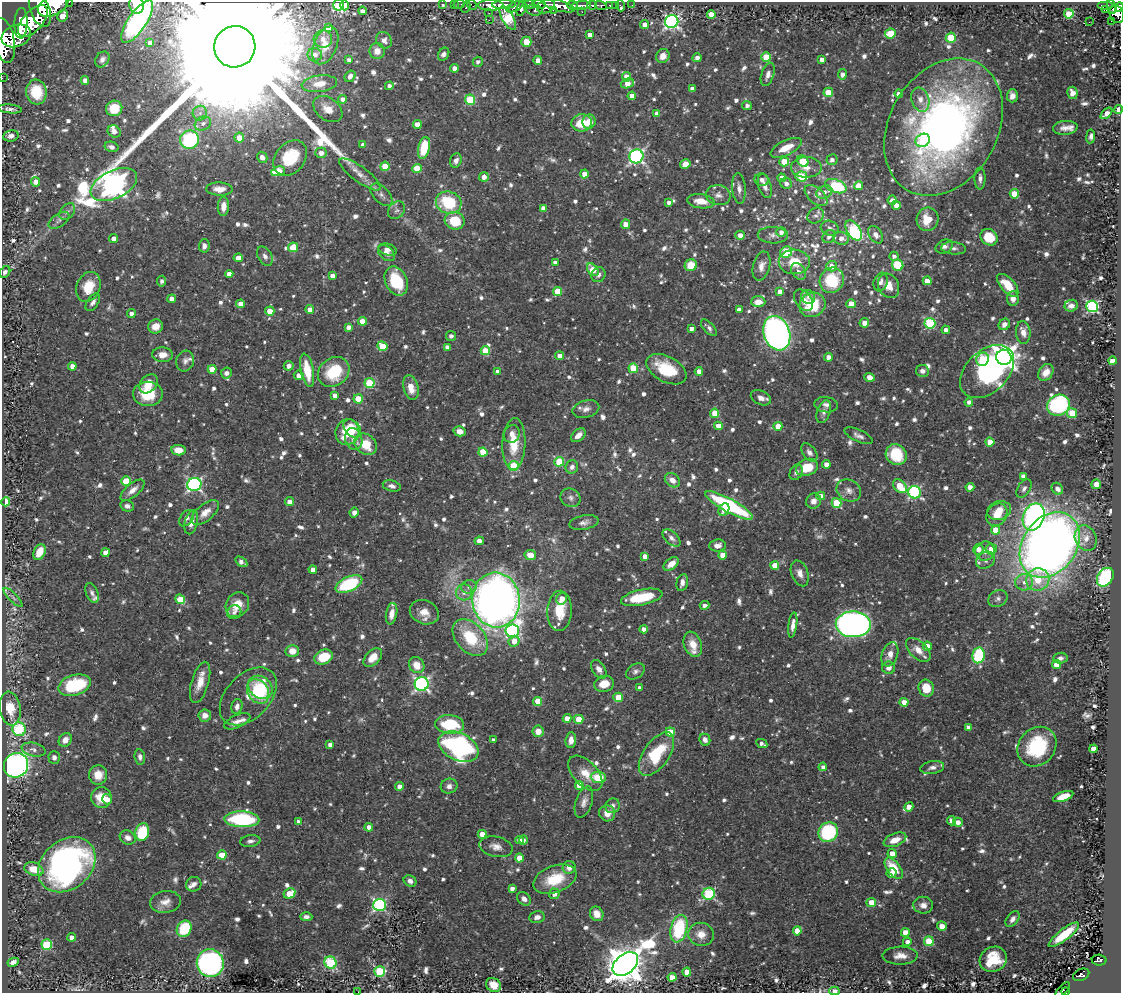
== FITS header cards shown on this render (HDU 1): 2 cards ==
NAXIS1  =                 1119
NAXIS2  =                  991

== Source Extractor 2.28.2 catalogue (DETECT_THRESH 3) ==
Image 1119 x 991 px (HDU 1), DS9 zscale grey, 1 PNG px = 1 image px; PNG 1123 x 995 px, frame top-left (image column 1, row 991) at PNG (2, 2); each listed source drawn as its Kron ellipse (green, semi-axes under 4 px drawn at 4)
Background 0.414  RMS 0.017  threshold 0.0523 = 3 sigma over >= 5 px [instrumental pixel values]
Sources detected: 1058; of the 1058, the 500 brightest by FLUX_AUTO listed and drawn (558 fainter detections omitted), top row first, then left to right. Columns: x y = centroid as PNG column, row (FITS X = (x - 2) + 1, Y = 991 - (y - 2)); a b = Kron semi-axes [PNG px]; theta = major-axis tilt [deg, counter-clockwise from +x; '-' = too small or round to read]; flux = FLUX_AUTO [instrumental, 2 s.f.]
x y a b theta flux
69 2 2 2 - 21
443 4 3 3 - 19
454 4 2 2 - 8.2
459 4 6 3 10 21
539 4 7 3 -8 250
53 5 16 10 27 3100
137 5 9 7 -76 19
339 5 6 5 - 140
345 5 5 4 - 14
472 5 5 2 - 16
491 5 13 5 -1 1200
504 5 12 4 2 970
529 5 6 4 9 400
572 5 5 3 - 200
592 5 5 3 - 130
601 5 6 3 -16 140
610 5 3 3 - 36
615 5 2 2 - 6.6
632 5 2 2 - 5.9
1105 5 8 3 0 180
546 6 9 6 17 720
559 6 16 5 -15 1300
581 6 10 4 6 730
620 6 5 3 - 13
466 7 6 3 65 69
515 7 9 4 27 370
1112 7 7 3 -74 190
1119 7 5 3 - 190
521 8 8 4 72 440
40 10 18 9 -69 3300
535 10 8 5 -8 290
553 10 2 2 - 6.7
1106 10 3 2 - 4.8
362 11 4 3 - 5.5
582 12 2 2 - 4.4
489 13 2 2 - 6.8
711 14 4 4 - 20
1069 14 5 4 - 38
1117 14 9 7 -68 430
63 16 6 5 - 16
508 18 13 6 -61 130
489 20 2 2 - 30
33 21 19 10 49 3700
1112 21 3 2 - 4.6
137 22 25 9 56 270
672 22 7 6 - 340
1089 22 2 2 - 8
21 23 15 6 87 2300
645 24 4 4 - 9.2
328 28 4 4 - 12
890 34 5 5 - 48
590 35 4 4 - 8
16 36 15 11 20 3400
951 38 5 5 - 59
323 39 9 8 - 7.2
4 40 23 10 -78 3100
384 40 9 7 -52 7.8
526 42 5 5 - 24
150 43 4 4 - 9.2
325 45 20 11 68 17
235 47 21 20 - 190000
377 51 8 7 - 11
444 54 7 5 57 4.6
315 55 7 6 - 6.8
663 56 7 6 - 10
766 57 5 4 - 33
697 58 4 4 - 7.5
102 59 8 6 56 5
822 59 4 4 - 6.2
349 60 4 4 - 4.6
538 60 4 4 - 7.7
478 62 5 5 - 4.5
455 68 4 4 - 9.2
768 74 12 6 72 5.5
842 74 5 4 - 6.5
350 76 6 5 - 5.5
626 77 4 4 - 13
2 78 2 2 - 7
85 80 4 4 - 7.3
627 83 7 4 17 15
319 84 18 8 8 18
389 86 4 4 - 5.2
692 89 4 4 - 7.4
36 92 12 10 -83 38
828 92 5 4 - 22
1072 93 6 5 - 8
899 94 4 4 - 9.3
632 96 4 4 - 9.3
1012 96 6 5 - 7
343 99 4 4 - 7.3
470 100 5 5 - 67
920 100 12 8 -72 10
747 105 5 4 - 4.5
114 108 8 7 - 32
10 109 12 4 -5 4.4
328 109 16 11 -35 15
1119 109 4 3 - 17
200 113 7 7 - 5.5
1106 113 7 4 44 11
657 114 4 4 - 7.9
589 122 7 6 - 15
203 123 8 6 30 5.6
582 123 10 8 9 28
417 124 4 4 - 13
944 127 73 54 60 700
1065 128 12 7 5 7.5
114 131 7 5 -34 6.8
11 136 8 5 8 6.2
1091 136 7 4 83 4.5
239 137 5 5 - 16
190 140 9 9 - 120
923 140 7 6 - 27
363 145 4 4 - 7
111 147 7 5 -15 5.2
424 148 11 5 77 48
786 148 17 7 25 23
321 153 6 5 - 9.8
636 156 7 6 - 290
262 157 6 5 - 6.2
290 158 19 14 50 54
832 160 5 5 - 5.6
456 161 7 5 68 5.3
803 161 6 5 - 56
784 162 5 4 - 34
685 164 5 4 - 12
385 166 5 4 - 33
806 167 15 10 0 13
417 169 4 4 - 33
278 171 7 4 17 26
360 174 25 7 -36 13
584 174 4 4 - 14
484 177 5 4 - 8.3
801 177 6 5 - 56
781 178 4 4 - 10
980 178 11 5 -90 5.2
762 180 7 6 - 6.1
35 182 4 4 - 7.7
786 183 6 5 - 5.6
114 185 25 14 26 1300
765 186 13 6 -73 7
836 186 11 6 -22 100
858 186 4 4 - 16
739 188 15 6 -84 7.8
219 189 13 6 -2 11
824 192 8 6 22 5.7
1014 194 4 4 - 32
381 195 14 7 -47 6.2
718 195 12 10 -9 8.5
816 196 13 7 -40 7.1
892 200 4 4 - 6.7
701 201 14 7 -7 18
669 202 4 3 - 4.9
449 203 13 11 -15 65
896 205 4 4 - 9.5
223 206 9 5 86 11
543 208 4 4 - 10
396 210 9 7 50 4.4
67 212 9 6 51 4.9
816 216 9 7 37 5.2
928 219 12 11 - 26
59 220 12 6 35 4.9
455 221 10 8 -16 40
625 224 4 4 - 12
830 228 9 7 -19 4.6
854 230 11 6 -57 90
781 232 5 5 - 5.2
740 235 5 4 - 7.8
773 235 15 8 -2 6.5
876 235 9 6 -55 7.3
829 237 7 5 48 5.3
989 237 9 7 -38 31
114 238 4 4 - 8.3
841 238 8 6 -13 8.3
204 246 6 5 - 5.6
293 247 5 4 - 22
944 247 9 6 26 5
954 248 12 6 -5 4.5
387 249 9 5 -15 5.6
786 252 6 5 - 57
386 253 9 6 -41 6.8
265 256 10 7 -60 5.4
894 256 4 4 - 4.5
238 258 4 4 - 12
555 262 4 4 - 4.9
794 262 15 12 -2 26
691 265 6 5 - 22
898 265 6 5 - 30
761 266 15 8 76 9.4
831 266 5 5 - 12
593 270 7 5 -52 28
798 271 9 6 -56 4.7
5 272 6 5 - 5.1
229 274 4 4 - 9.9
598 275 8 7 - 4.8
332 276 4 4 - 7.4
832 280 13 11 59 57
162 281 5 4 - 4.4
396 281 15 11 -66 62
927 281 4 4 - 13
881 282 9 7 71 6.1
1008 285 14 7 -48 26
889 286 13 10 -64 15
88 287 15 11 68 29
557 291 4 4 - 31
780 292 4 4 - 14
808 297 7 6 - 4.8
1013 298 7 6 - 6.9
172 299 4 4 - 9.5
804 300 12 8 -53 9.2
93 302 10 5 56 4.8
758 302 7 5 0 13
241 304 4 4 - 9.7
851 304 4 4 - 15
812 305 13 12 - 44
1071 306 6 6 - 6.7
1092 306 6 6 - 190
310 309 4 4 - 11
739 309 4 4 - 5.1
270 311 4 4 - 18
131 314 5 4 - 5.4
362 321 4 4 - 18
864 323 5 4 - 11
930 323 5 5 - 110
1004 324 6 5 - 6.7
156 326 7 7 - 14
348 327 4 4 - 6.5
709 328 10 5 -47 4.4
691 329 4 4 - 6.2
946 330 4 4 - 7.5
1023 332 11 7 -84 9.8
777 333 17 13 -71 550
451 336 5 5 - 4.6
382 346 5 4 - 35
447 347 4 4 - 5.3
485 351 4 4 - 28
162 355 10 7 -2 12
560 356 4 4 - 10
828 357 4 4 - 8
1004 357 8 7 - 1200
983 359 7 6 - 57
185 361 10 8 72 5.2
1112 361 4 4 - 16
72 366 4 4 - 8.9
289 366 5 5 - 7
633 368 5 4 - 41
212 369 4 4 - 13
666 369 22 12 -28 53
307 370 17 6 -79 36
699 371 4 4 - 9
922 371 6 6 - 5.2
987 371 31 21 43 250
334 372 17 14 37 60
498 372 4 4 - 7.6
1046 372 9 6 54 12
226 373 5 5 - 7.1
299 375 5 4 - 8
869 377 5 4 - 8.2
369 383 5 5 - 64
148 384 10 8 49 17
411 388 13 7 -76 16
148 394 15 12 1 39
335 395 4 4 - 7.7
761 398 10 7 -25 8.1
358 399 5 4 - 36
969 402 4 4 - 5.4
826 405 12 7 -7 6.2
1058 405 11 10 - 140
586 409 13 8 15 7.7
824 412 12 6 71 5.9
715 413 4 4 - 29
1072 413 5 5 - 38
718 426 4 4 - 13
778 426 4 4 - 22
352 429 10 7 -48 27
460 431 6 5 - 10
347 432 13 12 - 45
512 434 9 8 - 7.5
578 435 8 5 41 8.9
858 436 15 6 -24 5.5
354 439 11 8 -75 7.4
990 442 4 4 - 20
366 444 12 9 -38 30
514 444 26 11 87 32
178 450 7 5 -6 12
483 452 4 4 - 33
809 452 10 6 -51 5.1
896 455 11 10 - 46
559 462 5 5 - 52
826 464 4 4 - 10
514 466 5 5 - 60
572 467 7 6 - 5.2
807 467 11 8 20 32
796 472 8 6 62 4.4
1023 476 4 4 - 8.8
672 480 8 6 -41 11
126 481 5 4 - 33
194 484 7 6 - 240
1096 484 5 4 - 7.9
392 486 9 5 -15 5
900 486 8 5 -42 37
970 487 4 4 - 9.7
1024 489 10 6 57 4.5
1057 489 6 5 - 6.1
133 490 14 6 39 9.4
849 490 13 10 -30 9.7
915 492 6 6 - 170
821 496 4 4 - 9
571 498 10 9 - 5.7
814 501 8 7 - 7.2
6 502 5 3 - 25
289 502 4 4 - 8.5
837 503 5 5 - 46
729 505 27 6 -29 140
127 506 7 5 -15 5.2
724 510 7 5 62 11
999 510 12 9 14 14
205 512 16 8 40 12
354 512 5 4 - 5.9
997 515 12 10 57 21
1034 517 14 10 66 310
187 518 9 6 53 5.5
191 522 12 6 76 11
584 523 15 7 11 6.3
996 530 4 4 - 26
671 538 11 6 -42 4.9
1086 538 13 10 -62 11
479 541 4 4 - 8.6
717 545 8 6 6 7.7
1050 545 35 27 54 1300
978 549 5 5 - 11
991 549 5 5 - 12
985 551 10 9 - 7.8
39 552 8 5 65 17
106 553 4 4 - 11
530 555 6 5 - 15
722 555 4 4 - 11
645 556 4 4 - 9.7
986 560 10 8 31 6.4
241 562 7 4 -34 5.1
671 564 8 5 39 12
775 565 4 4 - 17
313 570 4 4 - 7.9
800 573 13 8 -70 8.7
1105 577 10 7 55 140
1038 580 12 11 - 31
1024 582 9 8 - 8.7
682 583 9 5 77 6.9
349 584 14 7 25 90
469 587 8 6 14 4.9
464 592 8 8 - 8.3
92 593 10 6 -67 4.5
13 597 13 4 -45 4.6
642 597 21 7 12 47
180 599 5 4 - 30
562 599 6 5 - 12
998 599 10 8 29 5.2
496 600 27 24 -83 1100
237 605 13 11 55 19
704 605 5 4 - 5
559 611 20 12 87 31
234 612 7 6 - 4.3
424 612 15 12 -21 14
392 614 11 5 80 9.5
853 624 17 13 -1 560
793 625 13 4 82 7.8
644 629 4 4 - 6.8
512 631 7 6 - 180
470 638 21 14 -49 56
514 641 6 5 - 16
693 644 13 8 -69 14
927 646 4 4 - 12
918 650 15 8 -44 13
292 651 6 6 - 13
890 654 12 8 70 9.4
978 655 8 6 79 88
323 657 9 7 23 31
373 657 11 7 45 16
1060 658 7 5 5 4.4
1057 664 4 4 - 16
417 665 8 7 - 17
889 668 6 6 - 6.6
599 669 10 6 -57 7.6
635 671 10 7 33 4.5
200 682 21 8 74 18
422 684 7 7 - 300
604 684 10 8 14 17
75 685 17 10 17 80
260 687 13 10 -36 45
639 688 4 4 - 5.7
926 688 8 7 - 25
258 691 13 10 -57 64
248 696 34 22 46 28
618 697 5 4 - 31
538 701 4 4 - 26
904 702 4 4 - 12
237 706 7 5 75 6
10 709 17 10 -82 25
205 715 6 6 - 9.2
567 718 4 4 - 13
579 719 4 4 - 33
237 721 14 6 24 7.6
450 724 14 9 -5 66
968 727 4 4 - 4.8
19 729 7 6 - 120
538 731 6 5 - 12
670 732 5 4 - 31
65 740 7 6 - 9.2
493 740 4 3 - 4.3
571 740 8 5 86 8.8
705 740 6 5 - 6.3
762 743 6 3 -27 4.8
330 745 4 4 - 5.9
458 747 21 13 -26 240
1037 747 21 18 49 91
1093 749 4 4 - 16
33 750 12 6 -12 6.6
656 754 25 12 55 64
54 757 6 5 - 4.9
140 757 7 5 -82 4.3
16 765 12 12 - 510
823 767 4 4 - 4.6
932 767 12 6 9 5.4
585 773 21 12 -47 20
98 775 10 9 - 17
598 777 8 5 -6 35
579 785 4 4 - 19
399 786 4 4 - 8.3
449 786 8 7 - 5.9
1063 796 10 5 18 17
101 798 10 10 - 26
107 799 5 4 - 8.1
584 802 16 8 71 8.1
612 806 7 7 - 5.6
909 807 5 4 - 12
607 813 8 8 - 11
242 819 17 8 -2 120
951 821 5 4 - 7.9
299 822 4 4 - 6.4
958 822 5 4 - 7.1
369 827 4 4 - 10
142 832 9 7 74 55
828 832 10 9 - 97
482 834 4 4 - 12
128 838 8 7 - 7.4
519 840 4 4 - 10
524 840 5 4 - 4.6
895 840 12 6 22 14
250 841 10 5 8 4.6
496 847 17 10 -13 10
892 854 4 4 - 13
222 855 4 4 - 28
519 858 4 4 - 17
67 865 31 24 40 400
569 867 6 6 - 9.3
894 868 12 6 -54 35
34 869 10 6 -19 22
891 873 5 5 - 8.2
555 879 22 13 20 41
410 881 6 5 - 5.3
194 884 8 7 - 5.1
512 889 4 4 - 5.8
289 893 6 5 - 20
554 894 5 5 - 6.5
709 894 6 6 - 120
524 899 7 6 - 5.9
165 902 15 11 7 12
871 902 5 4 - 17
379 905 6 6 - 190
923 905 10 8 -7 7.6
597 914 7 6 - 12
306 917 6 4 -2 4.7
537 917 8 6 9 5.8
1013 919 9 5 54 5.2
942 926 5 4 - 12
184 929 8 7 - 56
679 929 14 8 76 86
797 931 4 4 - 24
905 932 4 4 - 15
701 934 13 11 -14 13
1064 935 19 5 38 35
72 937 4 4 - 8.7
929 941 5 5 - 50
907 942 4 4 - 5.7
47 945 5 5 - 84
900 956 17 9 2 12
993 959 14 12 27 38
1099 960 7 5 -2 130
13 962 6 4 27 7.3
210 963 14 13 - 390
331 963 6 6 - 110
625 964 14 9 40 3500
380 971 5 5 - 90
687 972 4 4 - 18
1081 975 8 5 25 99
672 977 4 4 - 15
493 985 8 6 -37 16
1063 990 9 2 48 34
834 991 5 4 - 10
358 992 2 2 - 6.3
1065 992 4 3 - 30
At the frame edge (FLAGS 8, measured only in part): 12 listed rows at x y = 69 2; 53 5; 137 5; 339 5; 1119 7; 4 40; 235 47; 2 78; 1119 109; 834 991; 358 992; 1065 992
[558 fainter detections neither listed nor drawn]